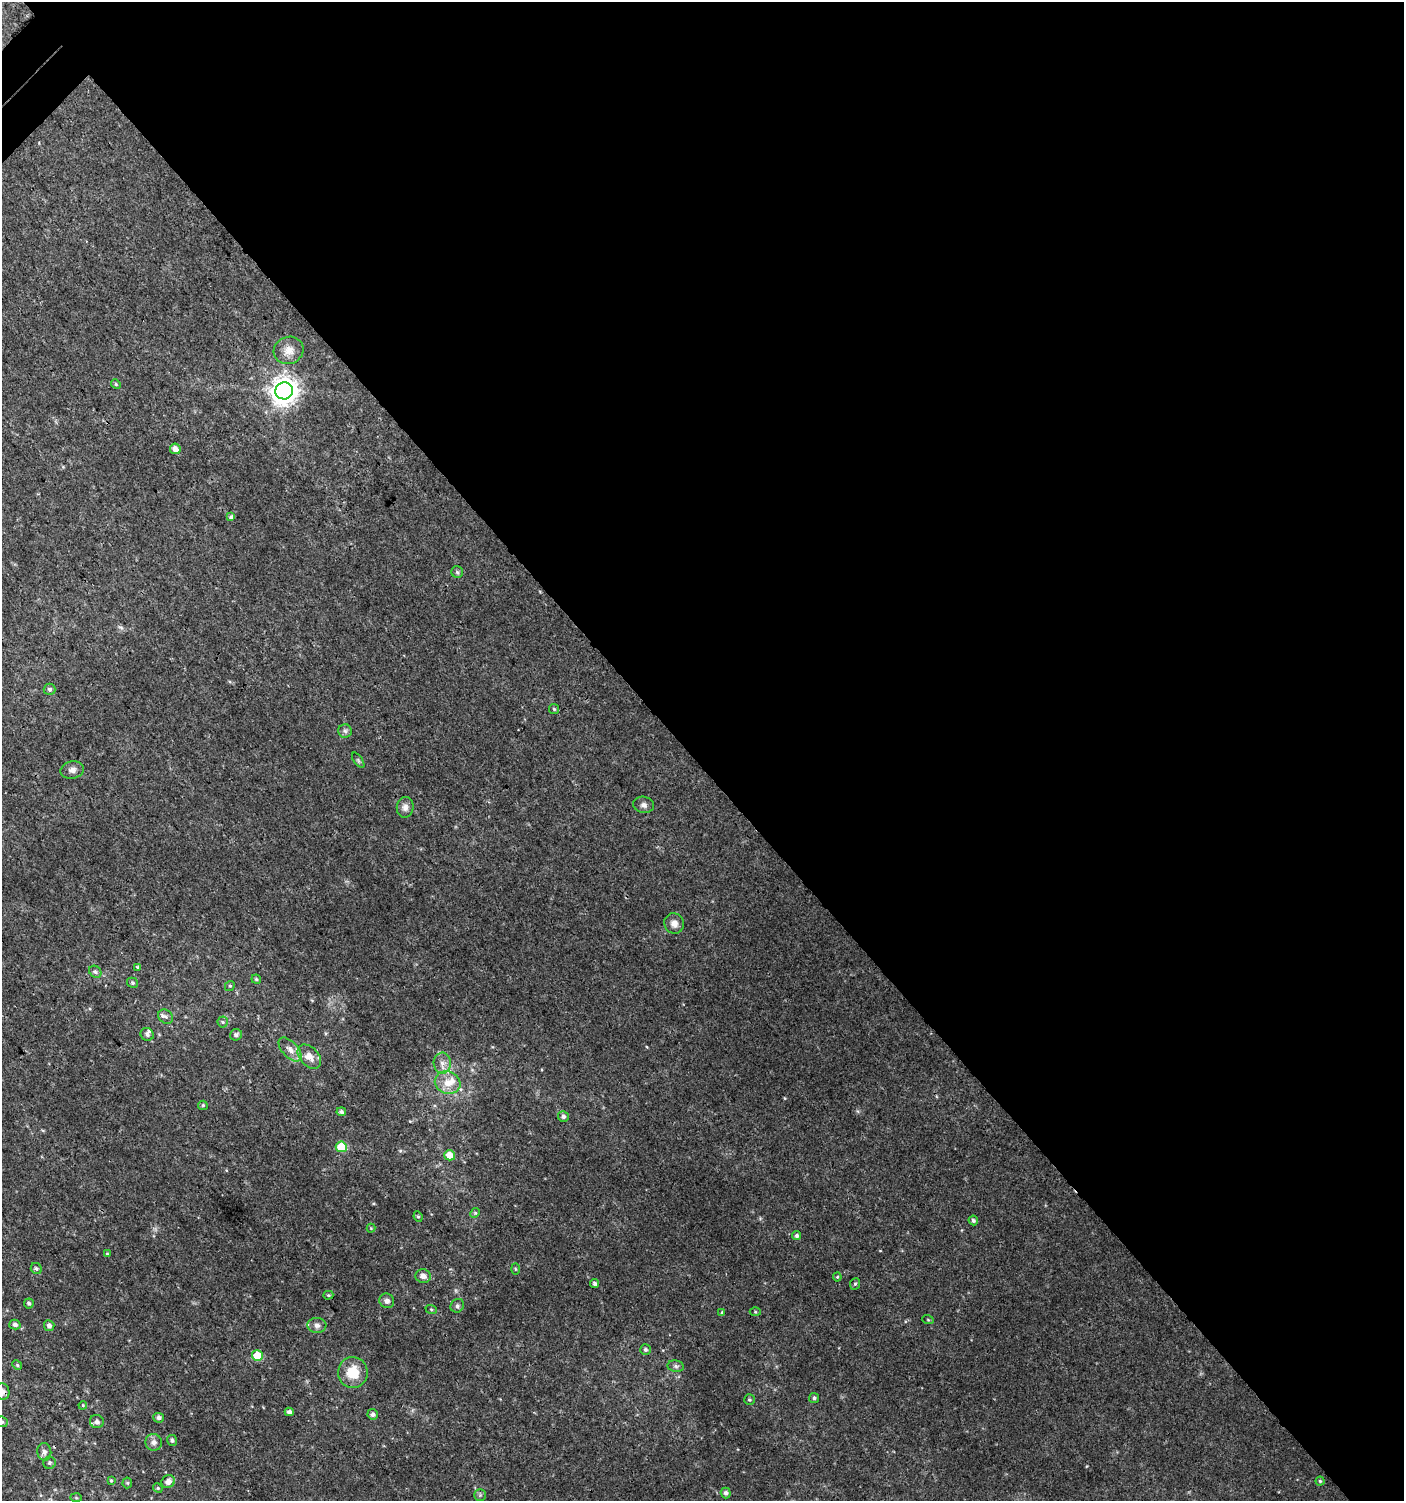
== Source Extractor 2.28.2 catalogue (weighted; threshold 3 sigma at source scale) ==
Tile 8 of 4 x 4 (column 4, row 2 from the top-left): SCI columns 4413-5814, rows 3030-4528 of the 6060 x 6084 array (HDU 1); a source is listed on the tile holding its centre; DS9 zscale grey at full resolution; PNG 1406 x 1503 px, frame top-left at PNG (2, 2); each listed source drawn as its Kron ellipse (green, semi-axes under 4 px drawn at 4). Shown black and unused: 51% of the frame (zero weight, under 3 of 4 exposures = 4% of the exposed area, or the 3 px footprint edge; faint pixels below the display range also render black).
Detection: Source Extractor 2.28.2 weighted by HDU 2 'WHT'; one run over the whole footprint, this tile lists its part. Background 0.00434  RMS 0.0022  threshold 0.00968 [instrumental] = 3 sigma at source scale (4.5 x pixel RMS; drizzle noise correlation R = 1.50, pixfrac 1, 0.0396/0.0396 arcsec/px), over >= 5 px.
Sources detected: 85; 2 cosmic-ray / hot-pixel residue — neither listed nor drawn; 2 inside a brighter listed object's ellipse — not listed separately; the other 81 listed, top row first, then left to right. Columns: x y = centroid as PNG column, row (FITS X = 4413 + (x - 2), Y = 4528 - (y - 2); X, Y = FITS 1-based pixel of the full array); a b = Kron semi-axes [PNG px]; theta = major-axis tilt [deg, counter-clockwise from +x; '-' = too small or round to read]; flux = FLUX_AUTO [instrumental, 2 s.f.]
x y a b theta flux
289 350 15 13 26 2.1
116 384 5 4 - 0.28
284 391 9 8 - 240
175 449 5 5 - 1.4
231 517 3 3 - 1.5
457 572 6 5 - 0.36
50 689 6 6 - 0.47
554 709 5 5 - 0.28
345 731 7 6 - 0.59
358 760 9 4 -55 0.38
72 770 12 8 11 1.1
644 805 10 8 -10 0.82
405 807 10 8 83 1.1
674 923 10 9 - 1.4
138 967 3 3 - 0.42
95 972 7 5 -43 0.46
256 979 5 4 - 0.31
133 983 6 5 - 0.37
230 986 5 4 - 0.28
166 1017 8 6 -43 0.66
223 1022 5 5 - 0.36
147 1034 7 6 - 0.58
236 1035 6 5 - 0.62
290 1050 14 8 -47 1.5
309 1057 14 9 -47 2.1
442 1063 10 8 -87 1.4
448 1083 13 11 -21 2.8
203 1105 5 4 - 0.27
341 1112 5 4 - 0.5
563 1116 5 5 - 0.52
341 1147 5 5 - 8.8
450 1155 5 5 - 2.4
475 1213 5 4 - 0.28
418 1216 5 4 - 0.32
973 1220 5 4 - 0.46
371 1228 4 4 - 0.22
797 1236 5 4 - 0.49
107 1254 4 3 - 0.19
36 1268 6 5 - 0.44
515 1269 6 4 -88 0.23
423 1276 8 7 - 1.4
837 1277 4 4 - 0.23
595 1283 4 4 - 0.49
855 1284 6 5 - 0.33
328 1295 5 4 - 0.26
387 1301 7 7 - 0.78
29 1303 5 5 - 0.4
457 1306 7 6 - 0.52
431 1309 6 3 -19 0.25
722 1312 4 4 - 0.21
755 1312 5 3 - 0.22
928 1320 6 3 -19 0.21
15 1325 5 5 - 0.7
317 1325 9 7 -1 0.92
49 1326 5 5 - 0.75
645 1349 5 5 - 0.42
257 1356 5 5 - 7.4
17 1365 5 4 - 0.26
676 1366 8 5 -10 0.51
353 1372 15 15 - 4.9
2 1391 8 7 - 1.1
814 1398 5 5 - 0.44
749 1400 5 5 - 0.33
83 1405 4 3 - 0.2
289 1412 4 4 - 0.65
373 1414 5 5 - 0.63
159 1418 5 5 - 0.62
2 1422 6 5 - 0.37
97 1422 7 6 - 0.95
172 1440 5 4 - 0.46
154 1442 8 8 - 0.94
44 1452 9 7 -84 0.76
49 1463 6 6 - 0.49
111 1481 4 3 - 0.25
1320 1481 4 4 - 0.26
168 1482 7 6 - 1.4
127 1483 5 5 - 0.28
158 1488 5 4 - 0.27
726 1493 5 5 - 0.65
480 1495 5 5 - 0.34
76 1498 6 4 -2 0.28
Overlapping masked pixels (flux is a lower limit): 1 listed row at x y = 2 1391
Isophote crosses this tile's border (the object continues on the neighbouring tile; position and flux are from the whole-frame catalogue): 2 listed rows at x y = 2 1391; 2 1422